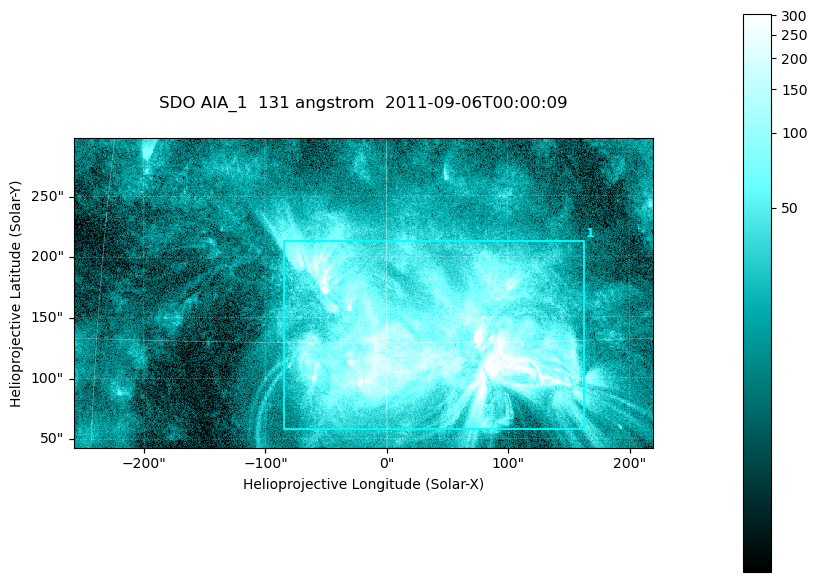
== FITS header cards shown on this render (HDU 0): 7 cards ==
TELESCOP= 'SDO     '           /
INSTRUME= 'AIA_1   '           /
WAVELNTH=                  131 /
WAVEUNIT= 'angstrom'           /
DATE-OBS= '2011-09-06T00:00:09.62' /
CTYPE1  = 'HPLN-TAN'           /
CTYPE2  = 'HPLT-TAN'           /

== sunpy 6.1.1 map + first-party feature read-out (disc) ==
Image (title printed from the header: SDO AIA_1  131 angstrom  2011-09-06T00:00:09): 794 x 424 px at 0.601 arcsec/px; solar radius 952 arcsec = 1585 px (partial field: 4.3% of the solar disc is inside the frame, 100% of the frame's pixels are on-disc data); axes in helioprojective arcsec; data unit not stated in the header (colour bar unlabelled)
Pointing: header CRPIX1/2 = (2043.22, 2045.61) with CRVAL1/2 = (0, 0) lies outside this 794 x 424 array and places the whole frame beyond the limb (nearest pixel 1.29 R_sun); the SolarSoft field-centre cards XCEN/YCEN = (-19.2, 170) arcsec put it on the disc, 1598 arcsec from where CRPIX/CRVAL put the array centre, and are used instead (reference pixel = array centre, CRVAL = XCEN/YCEN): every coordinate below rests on XCEN/YCEN
Orientation: roll -0.139 deg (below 1 deg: not rotated)
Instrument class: DISC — disc imager (sunpy class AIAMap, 131 A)
Bright regions (active regions / flare kernels): reference = the on-disc median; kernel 7 px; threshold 5 sigma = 67.5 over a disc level ~16.6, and >= 1.15x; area >= 336 px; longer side >= 5 px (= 3 arcsec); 1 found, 1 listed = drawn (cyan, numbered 1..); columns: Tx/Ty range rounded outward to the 2 arcsec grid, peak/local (2 s.f.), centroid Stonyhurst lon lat
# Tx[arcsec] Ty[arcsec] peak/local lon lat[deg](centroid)
1 -86..164 58..214 27 +2 +15